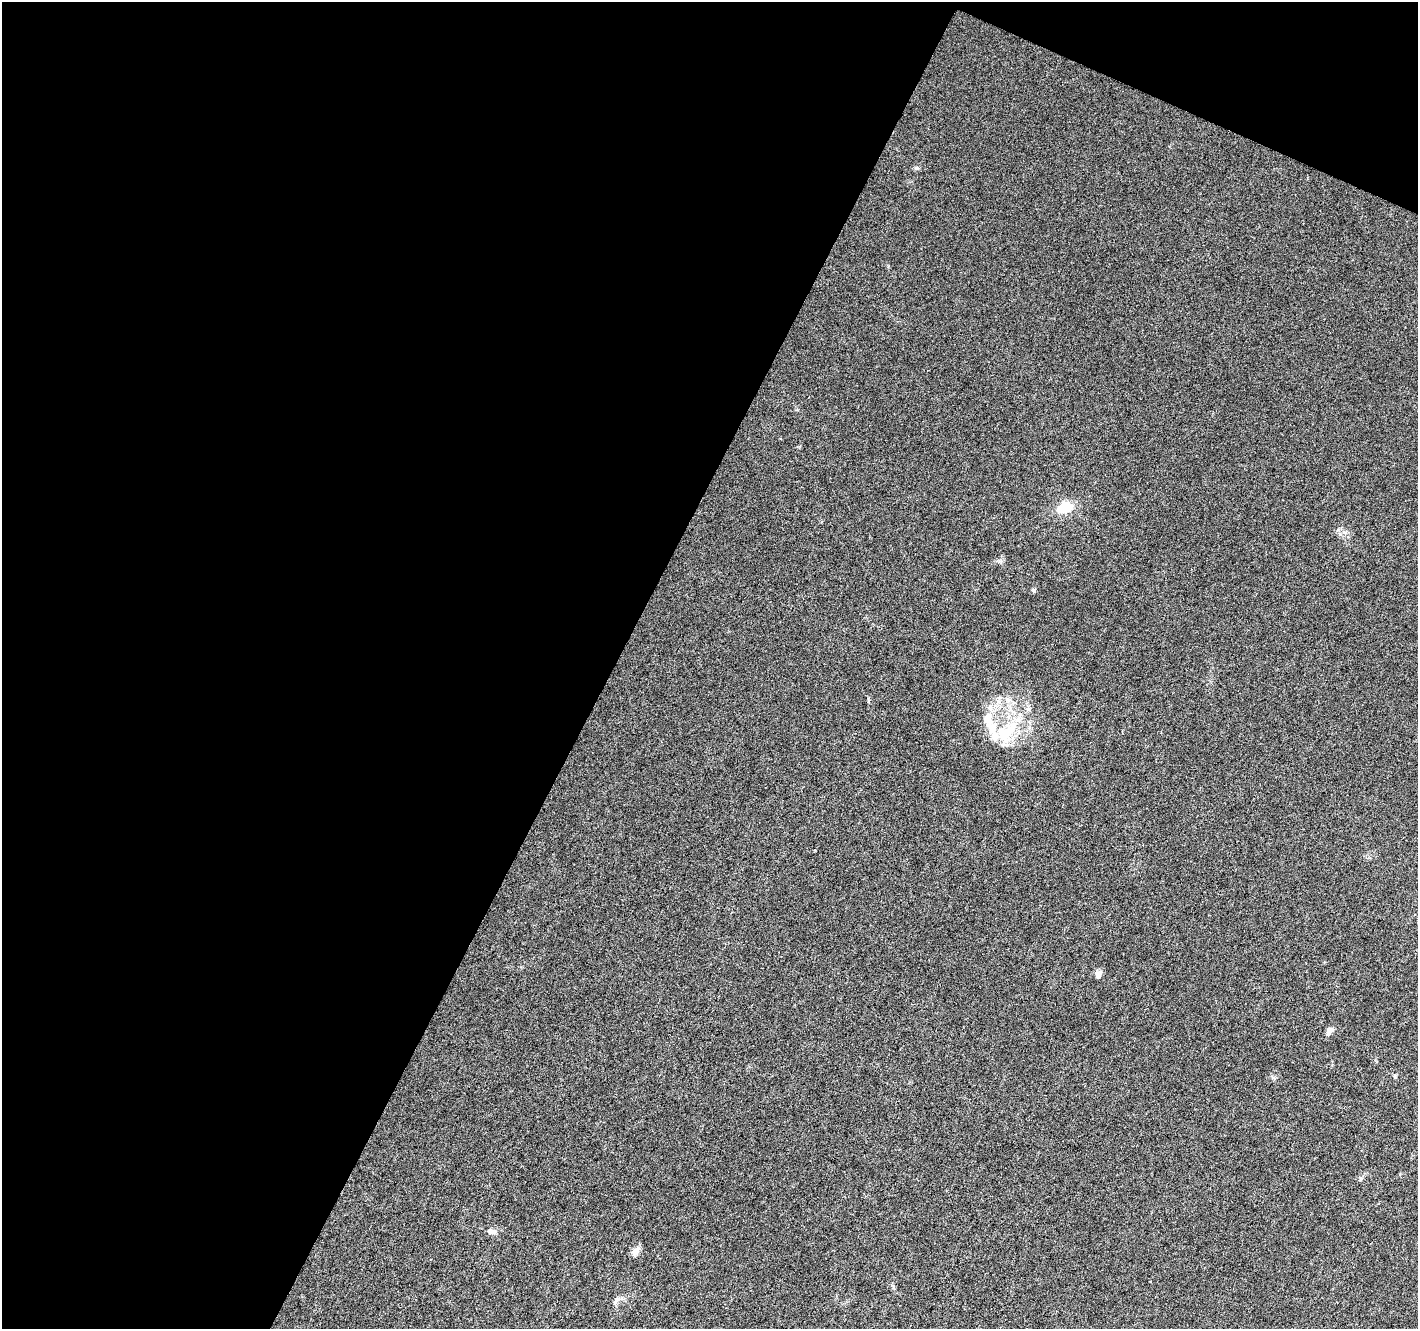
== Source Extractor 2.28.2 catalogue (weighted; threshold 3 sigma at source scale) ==
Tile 1 of 2 x 2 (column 1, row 1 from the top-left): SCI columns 1-1416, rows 1451-2777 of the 2832 x 2883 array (HDU 1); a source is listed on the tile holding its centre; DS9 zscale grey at full resolution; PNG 1420 x 1331 px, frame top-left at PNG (2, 2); no overlay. Shown black and unused: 46% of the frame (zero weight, under 3 of 6 exposures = <1% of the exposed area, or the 3 px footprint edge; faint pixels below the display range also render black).
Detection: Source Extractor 2.28.2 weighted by HDU 2 'WHT'; one run over the whole footprint, this tile lists its part. Background 0.0229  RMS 0.0045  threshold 0.0185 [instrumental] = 3 sigma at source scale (4.09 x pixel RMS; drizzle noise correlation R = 1.36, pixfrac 0.8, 0.0396/0.0396 arcsec/px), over >= 5 px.
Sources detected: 15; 3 inside a brighter listed object's ellipse — not listed separately; the other 12 listed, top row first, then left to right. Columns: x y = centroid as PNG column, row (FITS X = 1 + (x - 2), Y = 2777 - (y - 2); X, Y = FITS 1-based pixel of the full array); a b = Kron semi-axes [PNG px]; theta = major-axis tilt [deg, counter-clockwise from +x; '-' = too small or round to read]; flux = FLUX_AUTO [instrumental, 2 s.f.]
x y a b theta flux
916 168 7 5 -26 0.78
1065 507 19 12 14 9.4
1033 590 5 4 - 0.8
987 720 11 10 - 3.2
1006 733 30 22 44 19
1098 974 10 8 -80 1.6
1329 1031 9 7 44 1.8
1395 1076 6 4 -73 0.55
1361 1178 6 5 - 0.71
492 1231 14 6 -7 1.9
636 1251 11 7 54 2.5
617 1300 13 5 55 1.4
Unlisted compact peaks at least as high as the median listed source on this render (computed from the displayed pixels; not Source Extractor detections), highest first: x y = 1340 534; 888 266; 999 560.